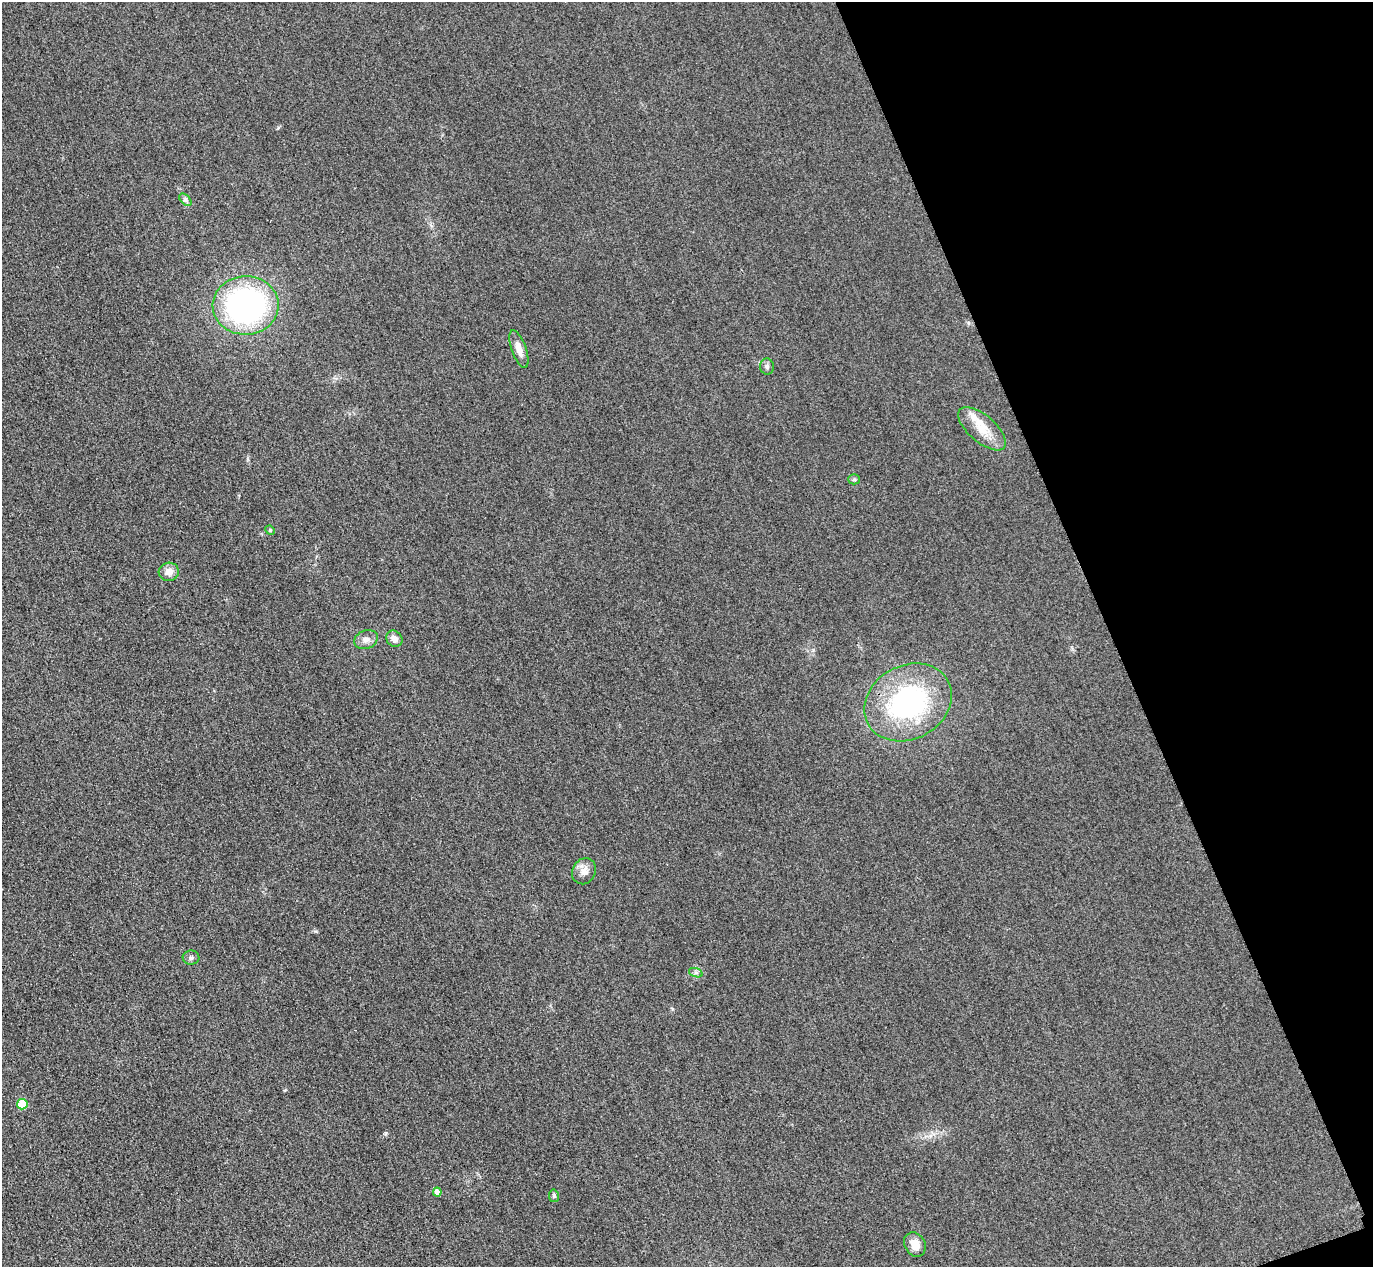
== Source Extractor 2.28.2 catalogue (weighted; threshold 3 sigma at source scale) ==
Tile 12 of 4 x 4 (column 4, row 3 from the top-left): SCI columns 4145-5515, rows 1568-2832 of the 5546 x 5533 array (HDU 1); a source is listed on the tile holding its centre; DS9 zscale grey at full resolution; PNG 1375 x 1269 px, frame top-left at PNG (2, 2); each listed source drawn as its Kron ellipse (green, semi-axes under 4 px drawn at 4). Shown black and unused: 19% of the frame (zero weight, under 3 of 4 exposures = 3% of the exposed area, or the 3 px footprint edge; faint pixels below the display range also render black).
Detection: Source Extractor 2.28.2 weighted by HDU 2 'WHT'; one run over the whole footprint, this tile lists its part. Background 0.133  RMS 0.019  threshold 0.0847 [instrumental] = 3 sigma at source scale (4.5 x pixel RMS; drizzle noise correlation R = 1.50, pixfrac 1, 0.05/0.05 arcsec/px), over >= 5 px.
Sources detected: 19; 1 inside a brighter listed object's ellipse — not listed separately; the other 18 listed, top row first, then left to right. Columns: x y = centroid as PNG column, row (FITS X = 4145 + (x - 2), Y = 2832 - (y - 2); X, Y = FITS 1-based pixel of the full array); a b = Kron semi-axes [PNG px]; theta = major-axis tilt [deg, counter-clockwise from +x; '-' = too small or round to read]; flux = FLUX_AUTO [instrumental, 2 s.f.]
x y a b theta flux
185 200 7 4 -45 4.5
246 305 33 29 1 480
519 349 20 7 -71 17
767 366 8 7 - 5.4
982 429 29 13 -41 40
854 479 5 5 - 2.9
270 530 5 4 - 2.1
169 572 10 9 - 17
394 639 9 7 -41 12
366 640 12 9 21 11
908 702 46 37 29 330
584 871 13 11 61 16
191 958 8 7 - 5.4
696 973 7 4 -18 3.8
22 1104 5 5 - 62
437 1192 4 4 - 14
554 1196 6 5 - 3.3
915 1244 13 10 -63 22
Unlisted compact peaks at least as high as the median listed source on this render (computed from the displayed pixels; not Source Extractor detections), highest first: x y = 386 1133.